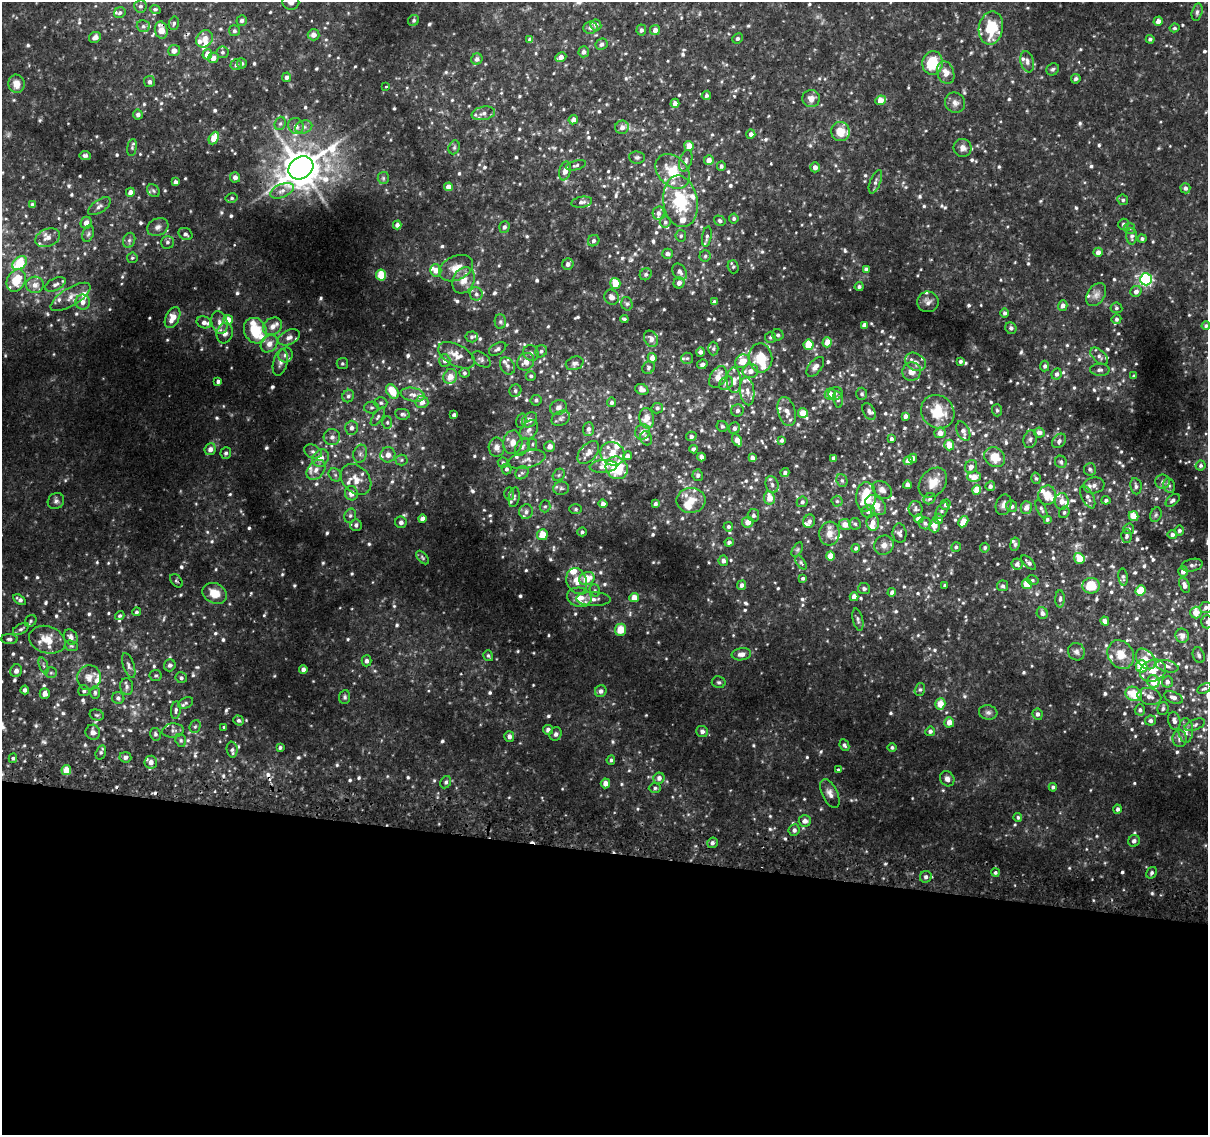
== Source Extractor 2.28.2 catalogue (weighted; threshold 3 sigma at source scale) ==
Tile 14 of 4 x 4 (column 2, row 4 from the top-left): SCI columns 1211-2416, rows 263-1395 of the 4843 x 5116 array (HDU 1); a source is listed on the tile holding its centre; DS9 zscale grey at full resolution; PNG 1210 x 1137 px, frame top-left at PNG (2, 2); each listed source drawn as its Kron ellipse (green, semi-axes under 4 px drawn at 4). Shown black and unused: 25% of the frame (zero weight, under 2 of 3 exposures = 2% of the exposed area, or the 3 px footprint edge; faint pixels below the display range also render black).
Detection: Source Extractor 2.28.2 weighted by HDU 2 'WHT'; one run over the whole footprint, this tile lists its part. Background 0.0382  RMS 0.0061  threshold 0.0272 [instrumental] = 3 sigma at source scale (4.5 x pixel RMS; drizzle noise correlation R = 1.50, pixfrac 1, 0.0396/0.0396 arcsec/px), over >= 5 px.
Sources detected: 985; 5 cosmic-ray / hot-pixel residue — neither listed nor drawn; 80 inside a brighter listed object's ellipse — not listed separately; of the other 900, all 500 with FLUX_AUTO >= 1.09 (the completeness limit of this list) listed and drawn (400 fainter detections not listed), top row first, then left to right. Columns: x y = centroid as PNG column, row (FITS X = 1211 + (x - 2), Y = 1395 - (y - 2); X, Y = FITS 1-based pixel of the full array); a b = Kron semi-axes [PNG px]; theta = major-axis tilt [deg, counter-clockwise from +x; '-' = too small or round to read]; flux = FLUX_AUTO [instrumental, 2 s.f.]
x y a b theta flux
291 2 8 7 - 2.1
140 6 6 6 - 1.5
155 9 5 4 - 1.1
1197 12 9 5 76 1.6
120 13 6 5 - 1.2
242 20 5 5 - 1.7
414 20 6 5 - 1.3
1158 21 5 4 - 3.2
174 23 7 5 76 1.3
596 25 5 5 - 2.3
143 26 6 6 - 1.5
590 28 7 6 - 1.8
991 28 17 12 79 23
1175 28 5 4 - 1.2
161 30 9 6 -76 6.7
641 30 5 4 - 1.7
655 30 5 5 - 3.4
234 31 5 5 - 1.4
314 35 6 5 - 3
95 37 6 5 - 3
737 38 5 5 - 1.5
205 39 9 8 - 4.5
1150 39 4 4 - 1.3
530 40 4 4 - 2.4
601 44 6 5 - 1.9
174 50 6 5 - 3.6
222 52 6 6 - 1.3
584 52 5 5 - 2.4
207 54 5 5 - 5.9
561 57 6 4 26 3.4
213 58 5 5 - 3.4
477 59 6 5 - 2.2
1027 62 11 6 -78 2.5
242 63 5 5 - 1.3
933 63 12 10 85 20
236 65 5 5 - 1.6
1053 69 6 5 - 1.3
946 73 12 8 -70 5.1
287 77 5 4 - 2.2
1076 79 5 4 - 1.3
149 82 5 5 - 1.5
17 84 9 8 - 6.8
386 87 3 3 - 1.4
706 95 5 4 - 1.3
811 99 9 8 - 3.9
880 100 5 4 - 6.6
675 103 4 4 - 3.2
955 103 10 9 - 3.4
483 113 12 6 12 2.9
138 114 5 5 - 2.1
573 120 5 4 - 2.9
280 123 7 5 68 1.2
296 126 8 7 - 3.4
304 127 9 6 16 2.3
622 127 7 6 - 3.4
840 131 9 9 - 9.3
751 134 4 4 - 2.2
214 138 7 4 64 9.2
689 146 5 5 - 6
454 147 7 5 69 1.3
132 148 9 4 79 1.1
963 148 9 9 - 3.7
85 155 5 4 - 1.3
637 157 8 6 -7 1.4
709 160 5 5 - 3.8
686 161 11 6 73 2.1
576 165 10 4 14 1.4
721 166 5 4 - 1.4
815 167 5 5 - 2.9
301 168 13 10 35 1600
565 171 10 5 77 4.4
673 171 20 14 -47 18
235 177 5 5 - 2.6
383 178 6 5 - 1.2
175 182 4 4 - 2.1
875 182 12 5 68 2
448 187 4 4 - 4.4
1185 188 5 5 - 1.9
153 191 7 5 -45 1.3
282 191 12 6 23 3.9
130 192 4 4 - 3.8
232 198 6 5 - 1.2
1123 200 5 5 - 1.3
680 201 26 17 -82 32
582 202 10 5 9 2
32 205 4 4 - 2.2
99 206 13 6 34 2.4
658 213 7 6 - 2.2
734 218 5 4 - 1.2
720 221 6 4 -33 1.2
665 222 5 5 - 1.2
86 223 6 5 - 3.6
1123 224 5 5 - 1.5
397 225 4 4 - 2.1
158 227 11 8 28 2.8
504 227 6 5 - 1.8
1129 228 5 5 - 1.2
88 234 8 5 71 1.4
186 234 7 5 -30 1.8
681 236 6 5 - 1.1
1132 236 8 5 -88 2
707 237 10 4 80 1.6
48 238 13 8 23 3.9
1142 238 4 4 - 1.3
129 240 8 6 69 1.7
594 241 6 5 - 1.5
167 242 6 6 - 1.6
1098 252 4 4 - 3.1
667 254 5 5 - 2.4
705 256 5 5 - 1.1
132 258 5 5 - 1.1
20 263 8 6 37 20
568 264 6 5 - 2.3
733 267 6 5 - 1.1
456 268 18 12 25 7.9
866 269 4 4 - 1.2
436 270 6 5 - 4.7
680 272 9 6 -54 2.7
646 274 6 5 - 1.6
381 275 5 5 - 17
1146 279 6 6 - 120
16 280 12 9 62 13
464 280 14 10 63 6.4
615 283 5 5 - 11
679 283 5 5 - 2.6
55 284 11 6 26 2.1
35 285 9 8 - 3.8
859 287 4 4 - 1.3
1136 291 6 5 - 2.9
476 294 6 6 - 1.8
1096 295 12 8 54 3.6
70 297 23 9 32 6.2
612 297 8 7 - 3.1
83 302 7 7 - 3.6
714 302 4 3 - 2
928 302 10 10 - 2.9
627 304 7 5 -73 1.3
1063 306 5 4 - 2.8
1116 308 6 5 - 1.3
1005 313 4 4 - 1.5
172 318 11 6 63 7.4
624 319 4 3 - 1.1
1116 319 5 4 - 1.4
228 320 5 5 - 7.7
204 322 7 6 - 2.7
219 322 11 8 -73 3.5
500 322 7 5 -89 1.3
864 325 4 4 - 3.6
272 326 10 8 36 4
1206 326 4 4 - 1.2
1011 328 6 5 - 1.4
255 331 13 11 -64 20
225 333 10 8 74 3.4
778 335 6 5 - 1.5
289 337 11 7 25 3.4
472 337 6 5 - 1.3
770 337 6 5 - 1.2
651 339 8 6 -61 2.8
827 342 5 4 - 5.8
269 344 9 7 48 4
808 345 5 5 - 14
498 349 9 5 30 1.8
713 349 7 5 89 1.1
541 351 6 5 - 1.5
700 352 4 4 - 1.9
531 353 8 7 - 2.2
286 355 7 7 - 2.8
456 355 20 10 -28 7
1099 356 11 6 -44 2.3
652 358 5 4 - 3.5
687 358 6 5 - 1.2
761 358 14 11 -83 18
481 359 10 6 -35 2
445 361 6 5 - 2.5
742 361 7 6 - 7.4
960 361 4 3 - 1.1
526 362 9 8 - 4.5
915 362 11 8 -32 3.4
280 363 13 7 77 2.7
342 363 6 5 - 1.2
575 363 9 6 17 2.1
702 364 5 4 - 1.8
507 366 9 7 -58 2.1
1045 366 5 4 - 1.4
815 367 11 6 50 3.1
648 368 7 5 51 1.2
1100 370 9 6 -1 2
750 371 8 7 - 3.9
912 372 9 9 - 4.6
464 373 5 4 - 1.3
1057 374 6 5 - 2.3
450 376 7 6 - 5
531 376 5 4 - 1.2
1134 376 4 3 - 1.2
718 377 12 7 61 6.4
734 380 13 7 -87 3.7
218 381 4 3 - 1.6
726 383 7 6 - 1.9
642 389 7 5 -26 3
392 391 8 5 -52 11
515 391 6 5 - 1.5
747 391 14 7 -84 4.3
830 394 5 5 - 5
835 394 7 6 - 1.5
862 394 6 5 - 1.2
413 395 12 6 -11 3.4
348 396 6 6 - 1.6
838 399 8 4 -79 1.2
536 400 5 5 - 1.4
422 402 6 6 - 3.8
611 402 5 4 - 1.5
381 403 6 5 - 1.4
371 407 7 6 - 1.7
558 407 8 7 - 2.7
657 408 6 5 - 1.4
737 410 6 6 - 1.8
997 410 6 5 - 1.2
869 411 9 5 -59 1.8
787 412 15 8 -75 4.4
938 412 18 16 -47 16
803 413 5 5 - 7.4
402 414 7 5 -8 1.5
454 415 4 3 - 1.6
905 416 4 4 - 2.3
378 417 10 5 57 1.6
561 418 10 7 27 2.2
647 418 10 7 -81 6.9
530 420 8 6 45 4
521 421 7 5 74 1.2
387 422 6 5 - 1.1
722 426 6 5 - 1.2
351 428 7 6 - 2.4
734 428 6 5 - 2
588 429 7 5 86 2.1
529 430 11 7 50 3.2
963 431 10 6 -64 3
642 432 8 7 - 4.2
1039 432 5 5 - 2.9
940 433 5 5 - 4
691 436 5 4 - 1.6
332 437 8 8 - 2.9
646 438 7 5 -70 1.5
891 439 4 4 - 1.3
1030 439 9 6 73 1.8
737 440 6 4 -60 4.3
782 440 4 4 - 1.2
1059 441 8 6 50 1.9
513 442 12 9 78 4.9
532 444 5 5 - 1.1
949 445 5 5 - 8.1
550 446 5 5 - 4.3
497 447 9 8 - 3.3
522 447 9 6 62 2.1
210 449 6 5 - 3.4
693 449 4 3 - 1.3
313 452 9 6 -25 2.2
226 453 6 5 - 1.3
588 453 13 8 49 4.1
360 454 9 6 74 2.4
612 454 12 11 - 6.8
388 455 8 7 - 4.3
627 456 4 4 - 2.4
701 457 4 4 - 2.7
995 457 11 9 -41 11
321 458 9 7 60 5.7
752 458 4 4 - 2.8
834 458 4 3 - 2
913 458 4 4 - 2
402 460 6 5 - 1.1
527 460 19 8 13 5.2
908 461 5 4 - 4.1
1061 462 6 5 - 1.3
503 463 5 5 - 1.5
603 466 14 6 3 3.3
1201 466 5 5 - 1.5
971 467 7 6 - 2.7
617 468 12 10 -54 26
506 469 5 5 - 1.5
1090 469 6 6 - 1.4
316 470 11 8 49 3.9
522 473 7 6 - 1.6
785 473 4 4 - 1.6
335 475 7 6 - 1.6
559 475 7 5 46 1.2
698 475 6 5 - 1.4
974 477 7 5 0 6.5
1036 478 6 4 -72 1.2
356 479 17 13 -46 9.1
842 480 6 5 - 1.2
1162 482 7 7 - 2.1
933 483 16 12 50 7.1
772 485 8 6 -74 2
907 485 4 4 - 2.7
1094 485 10 8 11 3.2
990 486 5 4 - 2
1136 486 8 5 -81 1.8
1169 486 7 5 -70 1.5
561 488 8 6 9 1.8
882 490 10 7 -37 2.8
977 490 5 4 - 8
351 493 7 6 - 4.8
509 494 6 5 - 1.1
1047 495 9 8 - 6.9
514 497 10 5 79 1.5
866 497 15 9 86 21
1088 497 12 5 -63 2.5
769 498 7 5 -82 7.2
929 499 6 5 - 1.3
691 500 14 12 1 7.9
1106 500 4 4 - 1.4
1173 500 8 4 40 1.8
56 501 9 7 45 2.1
837 501 5 5 - 1.1
1062 501 8 7 - 4
802 502 6 5 - 1.4
603 504 4 4 - 2.5
655 504 4 3 - 1.7
876 505 12 8 -43 7.8
946 505 5 5 - 1.8
1004 505 10 7 72 2.8
545 506 6 5 - 1.1
1012 506 6 5 - 1.8
1026 508 6 5 - 3.8
576 509 6 5 - 1.1
915 509 8 7 - 1.7
1041 509 10 4 -64 1.4
942 510 9 5 58 1.4
526 512 7 6 - 2.3
868 512 7 6 - 2.2
1064 512 6 5 - 1.2
753 515 6 6 - 1.8
1156 515 7 5 69 1.3
350 516 7 5 74 1.5
1134 516 5 4 - 8.7
422 519 4 4 - 2.9
919 519 4 4 - 5.6
938 519 5 5 - 3.5
1047 519 4 4 - 1.1
809 521 7 6 - 1.9
401 522 6 5 - 2.1
748 522 6 5 - 4.5
873 522 8 6 -85 3.5
963 522 6 4 60 7.9
925 523 6 6 - 1.7
855 524 6 5 - 1.3
356 525 6 5 - 1.7
845 525 6 5 - 5
934 526 7 5 89 5.3
728 527 5 4 - 1.5
1129 529 5 5 - 1.1
1179 530 5 4 - 1.4
582 532 5 4 - 1.2
900 533 10 7 -82 2.1
829 534 12 10 84 5.1
542 535 5 5 - 9.5
1172 535 4 4 - 2.4
1127 536 6 5 - 1.2
729 542 4 4 - 1.6
1015 544 7 4 81 1.2
884 545 10 9 - 3.5
956 547 5 4 - 1.1
856 548 4 4 - 1.5
985 548 5 4 - 1.3
797 550 8 4 59 1.2
830 556 4 4 - 7.6
422 557 8 5 -47 1.1
1079 558 5 5 - 10
723 561 5 5 - 2.2
801 562 8 4 -56 1.2
1029 563 9 4 -45 1.8
1017 564 5 5 - 2.2
1192 565 11 6 12 2
1183 571 5 5 - 3.7
1123 577 9 4 -82 1.3
803 578 4 4 - 1.2
587 579 8 6 22 10
1032 580 6 5 - 1.1
176 581 7 5 -49 1.2
577 581 13 10 -70 6.9
1027 584 5 5 - 11
742 585 5 4 - 2.1
1185 585 8 5 -69 2.8
945 586 3 3 - 1.3
1003 586 5 5 - 1.5
1091 586 9 8 - 15
864 589 6 5 - 1.6
595 590 6 5 - 1.2
1141 591 5 5 - 10
892 592 4 4 - 2.5
215 593 13 10 -27 9.2
579 597 12 9 -13 7.4
854 597 4 4 - 4.1
634 598 5 4 - 6.6
593 599 17 7 -1 4.3
1060 599 8 5 88 1.6
20 600 7 4 -33 2
1206 607 6 5 - 2.1
136 612 4 4 - 1.2
1042 613 6 5 - 2.5
1196 613 6 5 - 6.7
120 616 5 4 - 1.2
858 620 11 5 -77 1.7
31 621 6 5 - 1.2
1105 621 4 4 - 2.5
1207 622 6 5 - 1.4
21 629 9 5 29 1.4
620 630 6 5 - 10
1182 636 7 6 - 3.8
71 637 8 6 -60 3.4
9 639 8 5 -3 1.6
47 640 18 13 -18 12
71 646 7 5 -19 1.1
1076 652 9 8 - 2.3
741 654 10 6 6 3.6
1121 654 15 12 -59 9
1199 655 8 5 -70 2
488 656 5 4 - 1.1
1146 659 12 8 -49 4.6
367 661 5 5 - 2
170 665 6 6 - 1.8
44 666 8 3 -71 1.2
129 666 13 5 -71 2
1142 666 6 6 - 19
1167 666 11 5 -13 2.5
303 669 4 4 - 2.6
16 671 6 6 - 2.9
1153 671 13 10 26 7.5
51 673 6 5 - 1.1
156 675 6 5 - 1.2
89 678 12 12 - 5.3
181 678 6 5 - 1.5
719 682 7 6 - 1.2
1153 682 6 6 - 7.6
1167 682 6 5 - 2.8
127 687 8 6 -81 2
920 689 6 5 - 1.1
1204 689 7 5 29 1.4
25 690 4 4 - 1.8
84 691 6 5 - 1.5
601 691 6 5 - 2.3
95 692 6 5 - 1.2
45 693 5 5 - 4
1134 694 9 7 -25 15
1149 696 12 8 -14 4
345 697 7 5 83 1.2
118 698 6 6 - 1.7
1173 698 9 5 -24 2.7
186 703 8 5 27 1.4
940 704 6 5 - 8.8
1163 709 6 5 - 1.3
176 710 9 5 83 1.6
1140 710 5 5 - 1.8
988 712 9 7 -9 2.1
1037 714 6 5 - 2.4
97 715 7 5 -15 1.1
239 720 5 5 - 1.3
1150 721 5 5 - 2
1174 721 9 6 -75 2.5
949 722 5 5 - 5.2
1195 725 11 5 21 1.9
195 726 6 5 - 1.1
224 727 3 3 - 2
173 730 11 7 4 2.3
548 730 5 4 - 2.4
1186 730 12 7 -89 4.1
702 731 6 5 - 2.1
930 731 5 4 - 1.7
93 732 7 7 - 3.4
155 734 6 5 - 1.4
556 734 7 6 - 1.8
509 736 5 5 - 2.5
1180 739 8 7 - 3.1
181 740 6 5 - 1.2
844 745 6 4 -64 1.3
280 747 4 4 - 1.2
892 747 4 4 - 1.3
232 750 8 5 -85 1.6
101 752 7 5 74 1.2
125 757 6 5 - 1.6
13 758 5 4 - 1.2
611 760 5 3 - 1.1
151 762 6 6 - 3.4
838 769 3 3 - 1.4
66 770 5 4 - 7.5
659 778 6 5 - 2.5
947 779 8 7 - 2.7
446 782 6 5 - 1.4
605 783 5 4 - 4
1053 787 4 4 - 1.6
655 788 6 5 - 1.3
830 793 15 7 -65 3.9
1118 809 4 4 - 1.8
1018 817 4 4 - 1.2
805 821 6 5 - 3
794 830 6 5 - 2.1
1134 841 6 5 - 1.9
712 843 5 5 - 1.7
995 872 4 4 - 1.2
1152 873 6 5 - 1.6
926 877 6 5 - 2
Overlapping masked pixels (flux is a lower limit): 1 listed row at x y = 161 30
Isophote crosses this tile's border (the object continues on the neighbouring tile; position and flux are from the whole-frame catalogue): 3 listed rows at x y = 291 2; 1206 607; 1207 622